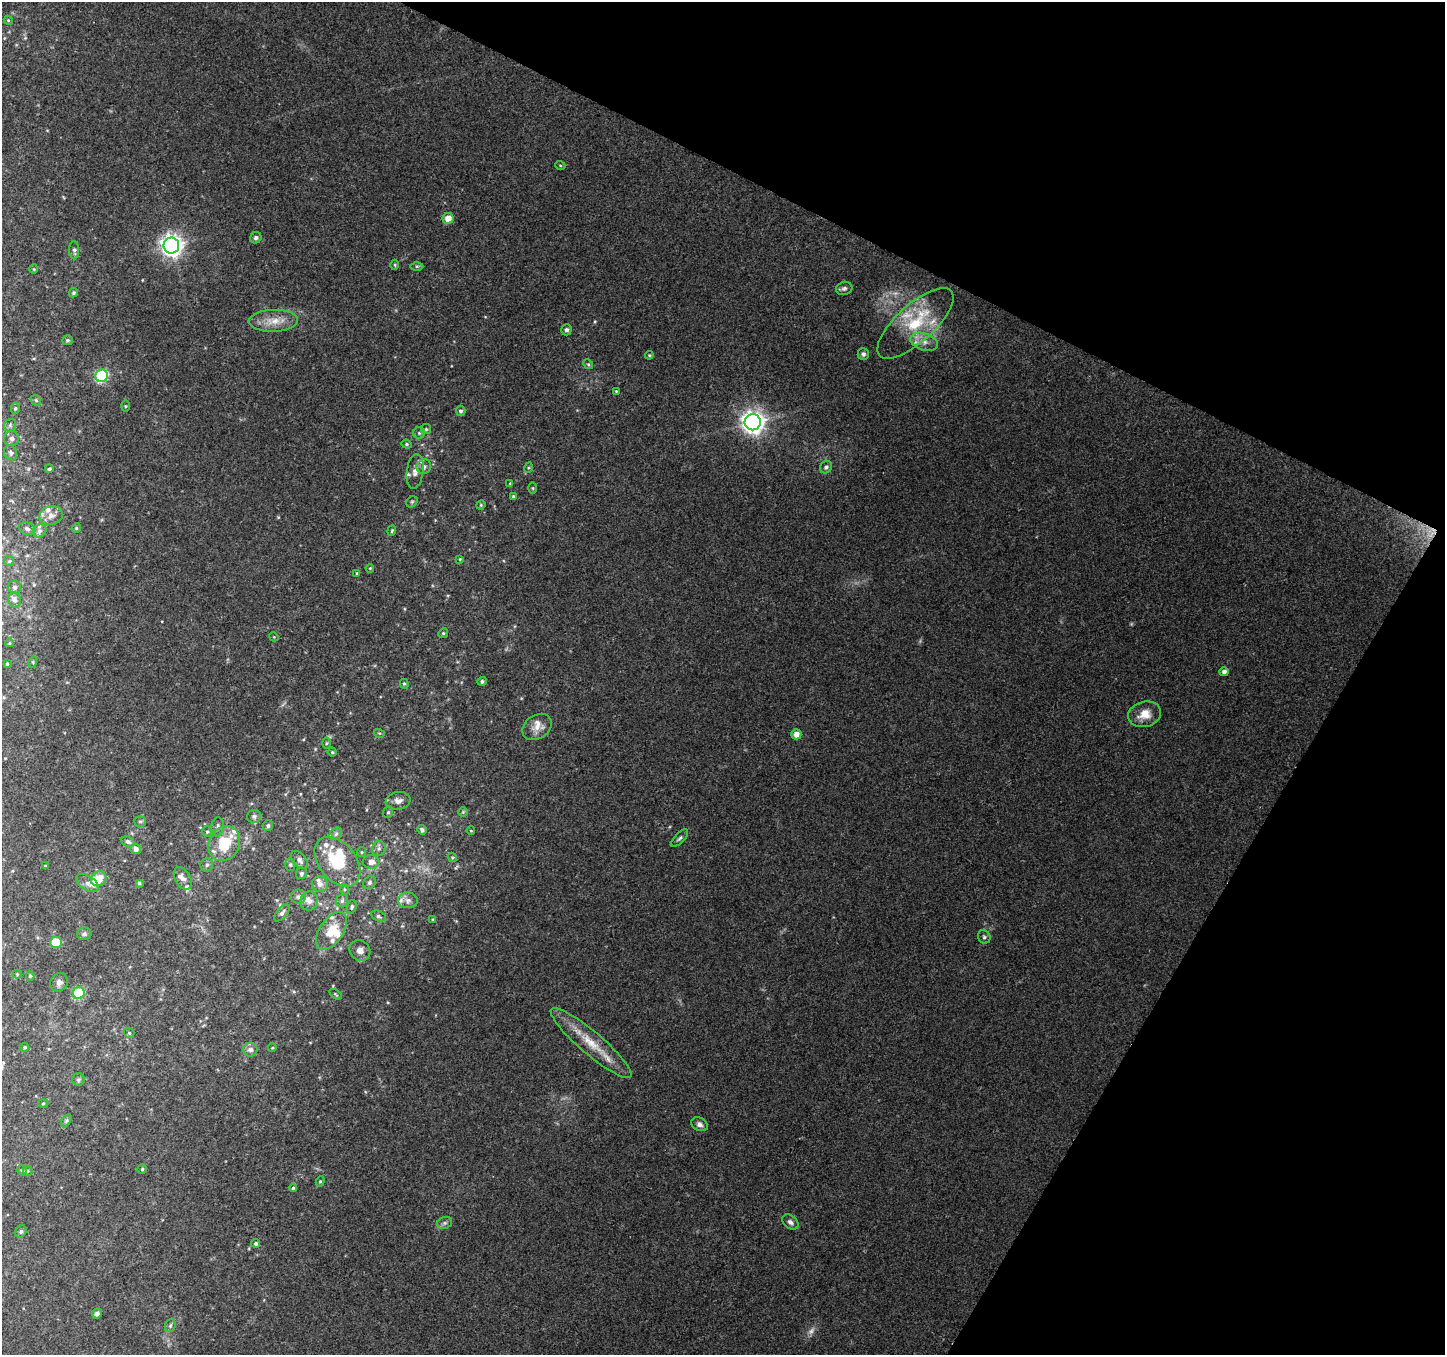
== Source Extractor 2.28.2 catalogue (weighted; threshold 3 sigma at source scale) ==
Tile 8 of 4 x 4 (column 4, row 2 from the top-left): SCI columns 4337-5779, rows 2970-4322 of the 5779 x 5873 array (HDU 1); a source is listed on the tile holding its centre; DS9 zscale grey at full resolution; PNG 1447 x 1357 px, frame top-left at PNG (2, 2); each listed source drawn as its Kron ellipse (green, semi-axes under 4 px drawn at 4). Shown black and unused: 25% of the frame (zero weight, under 2 of 3 exposures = <1% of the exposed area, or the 3 px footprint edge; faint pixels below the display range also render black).
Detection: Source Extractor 2.28.2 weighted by HDU 2 'WHT'; one run over the whole footprint, this tile lists its part. Background 0.184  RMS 0.0099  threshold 0.0444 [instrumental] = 3 sigma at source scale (4.5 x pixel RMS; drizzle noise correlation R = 1.50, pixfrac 1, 0.0396/0.0396 arcsec/px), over >= 5 px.
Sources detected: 159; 4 too faint to see at this stretch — neither listed nor drawn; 18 inside a brighter listed object's ellipse — not listed separately; the other 137 listed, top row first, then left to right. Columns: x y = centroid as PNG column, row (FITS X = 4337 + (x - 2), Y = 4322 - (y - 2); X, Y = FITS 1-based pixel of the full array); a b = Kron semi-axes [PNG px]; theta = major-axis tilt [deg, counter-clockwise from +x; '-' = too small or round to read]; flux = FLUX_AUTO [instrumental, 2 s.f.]
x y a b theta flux
8 20 5 3 - 0.93
560 165 5 3 - 0.94
448 218 5 5 - 9.9
256 238 6 5 - 2.4
171 245 8 8 - 660
74 250 9 5 -86 2.6
395 265 5 3 - 1.2
417 266 6 4 0 1.5
34 269 4 4 - 0.95
844 288 8 6 16 2.8
73 293 5 4 - 1.6
273 321 25 11 2 16
915 323 48 18 42 50
566 330 5 5 - 2.8
67 340 5 5 - 1.8
924 342 14 8 -19 8.6
863 354 6 6 - 2.5
649 355 4 4 - 1.1
588 364 5 4 - 1.5
102 376 6 6 - 93
616 391 3 3 - 0.89
36 400 6 4 -45 1.4
125 406 5 3 - 0.99
15 409 5 4 - 1.4
461 411 5 5 - 2.3
753 422 8 8 - 770
10 425 7 5 49 2.1
426 429 5 5 - 1.3
419 433 6 5 - 1.7
12 439 7 7 - 3.4
407 444 5 4 - 1.4
11 453 8 6 -65 2.5
424 467 8 7 - 4.2
826 467 7 5 50 2.7
528 468 5 3 - 1.1
49 469 4 4 - 1.9
415 471 17 8 83 7.7
510 483 4 3 - 0.75
533 488 6 4 -89 1.2
513 496 4 4 - 1.2
412 502 6 5 - 1.6
481 505 5 4 - 1.1
51 515 12 9 14 6
76 528 5 4 - 1.2
27 529 8 6 -22 2.8
40 531 7 6 - 2.6
392 531 5 4 - 1.2
460 559 4 4 - 0.99
9 561 5 5 - 1.2
370 568 4 3 - 0.85
357 573 4 4 - 1
15 587 6 6 - 2.3
14 600 7 6 - 3.3
443 633 5 4 - 1.2
274 637 5 3 - 0.85
9 643 4 3 - 0.75
33 662 6 3 74 1.2
7 664 4 3 - 0.88
1224 672 4 4 - 4
482 681 5 4 - 2.2
404 684 5 4 - 1.3
1145 714 17 12 15 15
537 727 16 12 34 10
379 733 5 3 - 1.1
796 734 5 5 - 7.3
326 743 5 3 - 1.3
332 752 4 4 - 1.3
398 801 12 8 9 5.9
388 812 6 5 - 1.6
463 812 5 5 - 1.4
254 816 7 6 - 3
140 821 6 5 - 1.7
268 826 5 5 - 2
218 827 9 6 83 3.3
422 830 5 4 - 2.6
471 831 4 2 - 0.69
207 832 5 4 - 1.5
336 834 7 5 45 2.6
680 838 11 5 46 2.4
128 842 7 5 -25 2.8
224 844 18 15 62 35
136 849 5 5 - 4.4
379 849 7 6 - 3.1
362 852 5 4 - 1.2
452 857 5 3 - 1.1
299 860 10 6 -51 4.1
337 862 28 18 -51 51
371 862 8 6 -5 6.6
207 865 6 6 - 2.5
290 865 6 5 - 1.9
45 866 3 3 - 0.86
301 873 6 5 - 2
183 878 12 7 -61 5
99 879 8 7 - 17
369 882 7 5 48 2.3
87 883 12 7 -32 4.8
139 883 4 3 - 1.5
320 884 8 8 - 5.8
344 889 6 3 -71 1.3
298 897 8 7 - 3.7
408 900 10 7 -3 4.1
309 901 9 9 - 6.6
342 901 6 6 - 2.6
352 907 7 4 72 1.8
282 913 10 5 50 3.2
379 916 8 5 -26 2.3
433 920 4 3 - 1.2
331 931 21 12 56 20
84 934 7 6 - 2.7
984 937 7 6 - 2.2
56 942 6 5 - 40
360 951 11 9 -41 5.6
17 974 4 4 - 0.98
30 976 4 4 - 1.3
59 982 9 8 - 4.4
79 993 6 6 - 66
335 994 7 3 -35 1.1
129 1033 5 5 - 1.6
591 1043 52 11 -40 30
25 1047 4 3 - 1.4
272 1048 4 3 - 0.85
250 1050 7 7 - 4.6
78 1080 6 6 - 2.1
43 1103 5 3 - 1.1
66 1121 7 4 59 1.7
700 1124 9 6 -27 3.8
142 1169 5 4 - 1.3
22 1171 5 4 - 1.6
28 1171 5 4 - 1.3
320 1181 5 4 - 1.3
293 1188 4 4 - 1.5
790 1222 9 6 -38 3.6
445 1223 7 6 - 2.6
21 1231 6 5 - 1.9
256 1243 4 4 - 2.2
97 1314 5 4 - 4
170 1325 7 5 69 2.1
Isophote crosses this tile's border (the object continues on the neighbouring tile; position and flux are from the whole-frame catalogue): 1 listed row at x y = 11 453